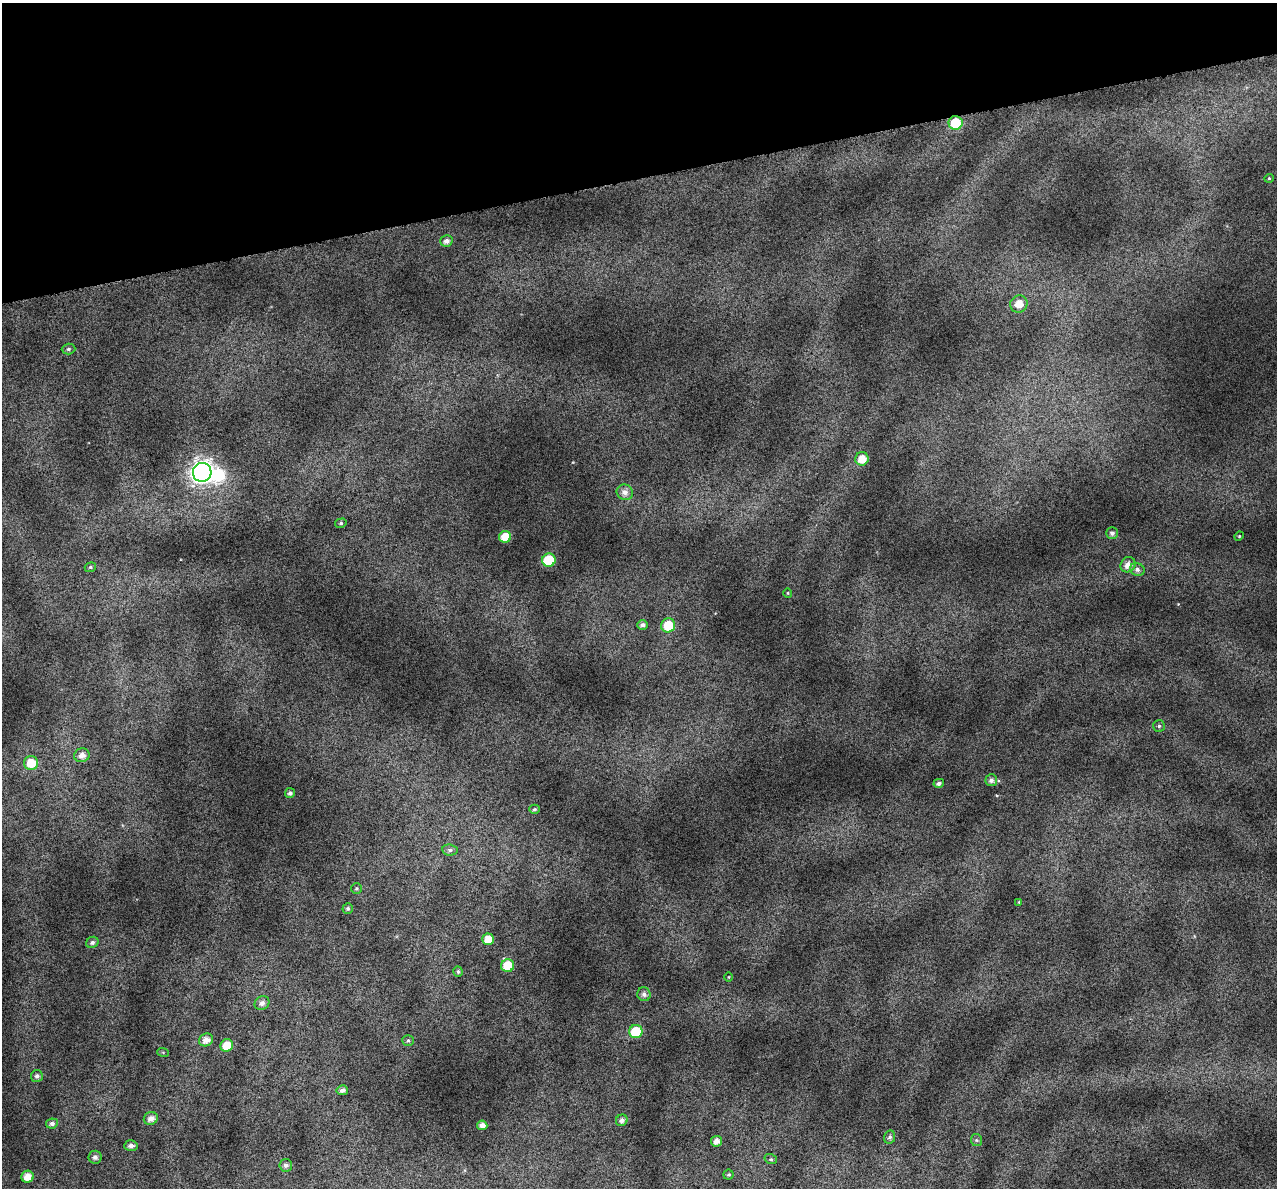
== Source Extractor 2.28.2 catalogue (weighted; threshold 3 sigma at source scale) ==
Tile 3 of 4 x 4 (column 3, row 1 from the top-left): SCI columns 2587-3861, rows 3671-4856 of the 5172 x 4917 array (HDU 1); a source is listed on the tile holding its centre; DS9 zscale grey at full resolution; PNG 1279 x 1190 px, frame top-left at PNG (2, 3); each listed source drawn as its Kron ellipse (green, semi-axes under 4 px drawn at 4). Shown black and unused: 15% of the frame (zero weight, under 4 of 7 exposures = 2% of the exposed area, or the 3 px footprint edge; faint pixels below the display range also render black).
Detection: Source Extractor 2.28.2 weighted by HDU 2 'WHT'; one run over the whole footprint, this tile lists its part. Background 0.0718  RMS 0.046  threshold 0.19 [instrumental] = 3 sigma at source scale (4.09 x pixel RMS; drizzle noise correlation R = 1.36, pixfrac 0.8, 0.0396/0.0396 arcsec/px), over >= 5 px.
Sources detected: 58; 1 inside a brighter object's white glare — neither listed nor drawn; the other 57 listed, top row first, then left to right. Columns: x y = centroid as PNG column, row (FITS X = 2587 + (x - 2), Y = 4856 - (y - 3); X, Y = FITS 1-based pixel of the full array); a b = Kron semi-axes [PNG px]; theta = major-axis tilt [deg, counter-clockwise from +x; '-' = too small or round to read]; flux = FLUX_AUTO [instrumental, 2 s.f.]
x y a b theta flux
956 123 7 7 - 140
1269 178 4 4 - 4.7
446 241 6 5 - 18
1019 304 9 8 - 55
68 349 7 5 2 8.4
862 459 7 6 - 59
202 472 9 9 - 2700
625 492 8 7 - 28
341 523 6 4 14 6.8
1112 533 6 6 - 13
1239 536 5 4 - 4.6
505 537 6 6 - 68
549 560 7 6 - 200
1128 565 8 7 - 33
90 567 6 4 22 6.1
1137 569 7 6 - 15
788 593 5 3 - 3.1
642 625 5 5 - 18
668 625 7 7 - 120
1159 726 6 6 - 7
82 755 8 7 - 25
31 763 7 7 - 77
991 780 6 6 - 16
939 783 5 4 - 14
290 793 5 5 - 11
534 809 5 4 - 6.5
450 850 8 5 -9 12
356 888 5 5 - 6.5
1019 902 4 3 - 3.8
348 908 5 5 - 8.3
488 939 6 6 - 52
92 942 6 5 - 11
508 966 6 6 - 97
458 972 5 4 - 8.4
729 977 5 3 - 3.2
644 994 7 6 - 15
262 1003 8 6 35 21
636 1031 6 6 - 180
206 1040 7 6 - 30
408 1040 6 5 - 7.4
227 1045 6 6 - 78
163 1052 6 4 -20 4.5
37 1076 6 6 - 13
342 1090 5 5 - 18
151 1118 7 6 - 27
622 1120 6 5 - 18
52 1123 6 5 - 14
482 1125 5 5 - 26
890 1137 7 5 77 11
976 1140 6 5 - 7.5
716 1141 5 5 - 27
131 1146 7 5 4 18
95 1157 6 6 - 16
771 1159 6 5 - 7
286 1165 6 6 - 16
729 1175 5 5 - 6.6
27 1177 6 6 - 45
Overlapping masked pixels (flux is a lower limit): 1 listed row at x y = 956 123